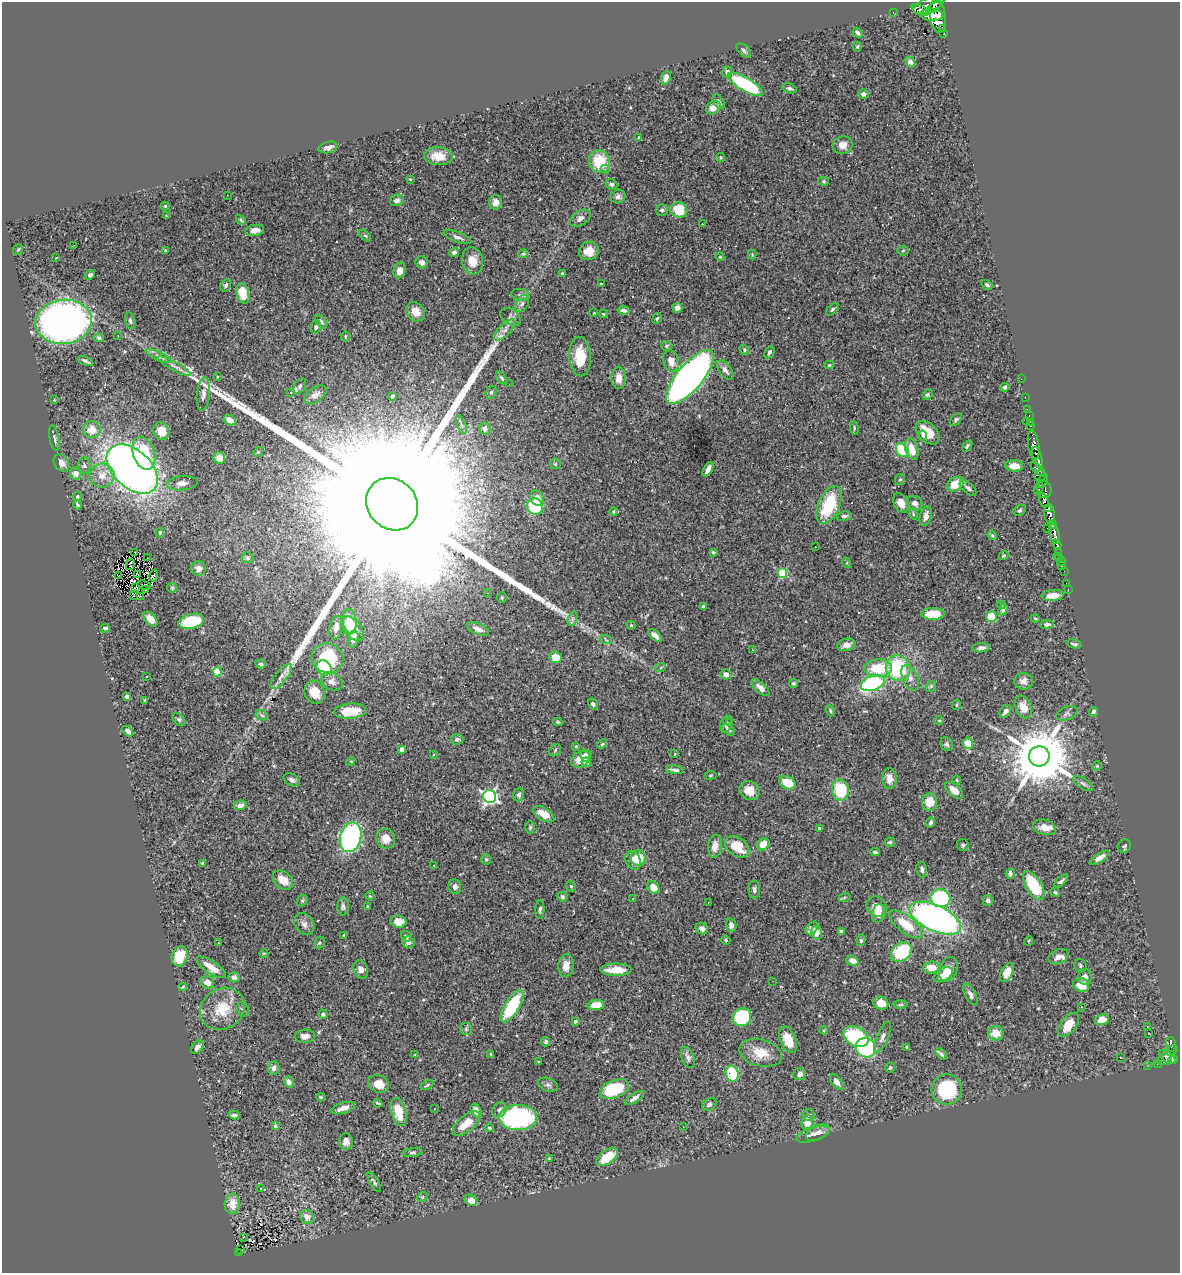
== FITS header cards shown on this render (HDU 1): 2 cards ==
NAXIS1  =                 1178
NAXIS2  =                 1271

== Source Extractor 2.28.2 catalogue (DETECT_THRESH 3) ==
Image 1178 x 1271 px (HDU 1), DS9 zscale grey, 1 PNG px = 1 image px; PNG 1182 x 1275 px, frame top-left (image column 1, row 1271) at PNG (2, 2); each listed source drawn as its Kron ellipse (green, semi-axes under 4 px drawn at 4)
Background 0.803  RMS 0.024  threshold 0.0727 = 3 sigma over >= 5 px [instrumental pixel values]
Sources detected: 451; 2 with non-positive FLUX_AUTO (blend fragments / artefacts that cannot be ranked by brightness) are neither listed nor drawn; the other 449 listed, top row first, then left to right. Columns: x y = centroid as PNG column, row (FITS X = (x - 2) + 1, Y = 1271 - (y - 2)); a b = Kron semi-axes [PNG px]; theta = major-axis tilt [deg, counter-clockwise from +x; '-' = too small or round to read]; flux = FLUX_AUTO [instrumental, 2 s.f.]
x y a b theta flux
929 5 16 7 22 1800
933 8 8 3 29 630
920 10 9 4 -26 270
893 13 3 2 - 13
932 15 11 6 -3 1300
938 16 17 8 -84 2100
943 28 4 3 - 19
858 33 5 3 - 3.8
944 34 3 3 - 63
857 47 5 4 - 1.9
744 50 8 5 -46 3.3
910 62 6 4 -50 5.3
727 72 5 5 - 4.3
666 78 7 4 70 9.3
745 84 20 6 -30 160
790 88 7 5 -16 4.1
863 94 5 5 - 8.4
719 102 8 5 -58 4.6
713 108 8 6 39 13
639 138 4 3 - 2
843 145 10 8 19 13
328 147 9 5 14 7.2
438 156 14 9 -4 24
721 157 4 4 - 1.8
599 162 11 10 - 60
605 169 4 4 - 3.5
410 179 3 3 - 1.4
824 181 5 4 - 2.1
612 184 6 5 - 3.7
227 195 2 2 - 1.1
618 196 7 6 - 5.6
397 200 7 5 22 5.3
495 202 7 6 - 7.9
165 206 4 4 - 1.9
662 210 6 5 - 3.8
679 210 8 7 - 43
166 216 3 2 - 1.3
580 218 11 7 33 8.3
241 220 6 3 -45 2.1
702 224 2 2 - 1.2
254 230 9 5 9 9.5
365 235 7 4 -42 2.4
457 237 15 5 -20 5.8
74 245 3 2 - 3.4
18 249 6 4 52 2
165 251 3 2 - 1.6
589 251 10 9 - 20
903 251 5 5 - 2.3
454 252 5 4 - 4.7
523 254 5 4 - 1.8
752 255 5 4 - 1.7
720 257 4 3 - 1.5
56 258 3 2 - 1.4
472 261 14 10 -81 21
422 262 6 5 - 8
399 270 8 6 71 10
562 273 3 3 - 1.5
90 275 5 4 - 3.7
601 283 3 2 - 1.4
226 285 6 5 - 4.3
987 285 6 4 -29 2.8
243 293 10 6 -75 37
521 295 9 6 -9 4.7
522 303 9 6 59 5.9
677 308 5 5 - 6.8
832 309 7 4 45 3.2
624 311 6 4 -11 5.2
415 312 10 8 -47 20
594 313 3 2 - 1.2
603 314 4 3 - 1.7
511 317 11 7 -35 5
657 318 6 4 61 2.3
130 321 8 5 -78 4.1
63 322 28 22 6 1000
321 322 7 5 -51 5.3
316 327 7 5 79 3.2
505 330 14 6 45 9.4
118 336 3 2 - 2
345 336 5 2 - 1.5
99 338 5 3 - 2.2
667 346 6 4 -14 2.6
744 350 5 4 - 2.2
769 352 6 4 64 3.8
159 356 14 4 -24 6.3
580 356 20 11 -87 41
85 361 8 3 -24 3.9
671 361 11 8 -75 14
829 365 5 3 - 2.2
174 366 19 4 -28 7.8
725 370 11 6 -54 7.5
217 377 3 2 - 1.1
690 377 33 13 50 1200
502 378 7 4 -53 2.9
619 378 11 7 -89 13
1021 379 2 2 - 4.4
509 384 2 2 - 0.89
300 386 8 5 59 4.9
1005 387 4 4 - 3.6
291 392 3 2 - 0.86
491 392 7 5 69 3.3
203 394 17 6 84 8.7
927 394 5 4 - 3.4
315 395 13 7 35 8.5
392 396 4 3 - 2.6
1025 397 3 2 - 15
54 400 4 3 - 1.3
1027 409 2 2 - 9.1
1029 416 3 2 - 14
230 420 6 5 - 15
956 420 7 4 47 3
1026 421 3 3 - 35
1030 422 2 2 - 12
461 425 10 3 -69 3.4
1031 426 3 2 - 26
854 428 7 3 -83 2
485 429 6 5 - 7.1
92 430 8 8 - 21
161 431 9 7 -58 21
928 433 14 9 -44 39
923 435 5 4 - 3.7
54 438 13 4 -79 4.9
1034 445 15 5 -80 790
967 446 6 4 55 3.4
912 449 11 6 -75 22
902 450 7 5 -54 99
258 452 5 4 - 1.6
144 453 17 10 -72 66
219 458 6 5 - 16
1037 458 11 4 -73 510
61 463 9 7 -53 9.1
555 464 5 5 - 2.4
84 466 8 6 89 4.2
1014 466 9 5 -3 18
132 469 30 19 -43 1100
708 469 8 3 59 9.8
1038 469 9 4 -43 280
76 474 6 6 - 11
102 475 12 12 - 19
1040 476 6 5 - 250
900 480 5 5 - 2.4
1042 481 7 5 54 130
182 483 16 7 5 9.9
955 484 9 6 35 33
968 488 10 5 -40 5.1
1039 488 6 3 63 91
1044 490 8 7 - 150
77 496 5 3 - 1.8
537 498 8 6 -61 14
1044 500 7 4 -74 200
901 503 10 7 -65 15
915 503 8 7 - 6.7
392 504 28 24 -46 320000
77 505 4 2 - 2.4
829 505 20 10 65 84
535 506 8 8 - 84
1049 508 3 3 - 320
1020 510 6 5 - 2.7
614 511 4 4 - 2.6
913 514 6 4 -71 2.2
1049 514 10 5 -85 940
844 516 7 4 10 3.9
926 516 10 5 74 12
1053 524 4 3 - 160
1047 528 2 2 - 5.2
160 532 5 4 - 1.7
1055 534 10 5 -74 670
992 535 5 3 - 1.7
1057 545 4 3 - 110
815 547 3 2 - 2.6
135 552 3 2 - 1.6
713 552 4 3 - 2.4
1059 553 3 3 - 74
1003 556 5 4 - 2.3
1058 557 4 2 - 5.6
147 558 2 2 - 1.4
247 558 6 5 - 2.7
1061 561 5 3 - 19
847 563 5 3 - 1.4
130 564 6 2 78 0.02
1062 566 2 2 - 3
198 568 7 7 - 7.4
1064 571 2 2 - 3.9
782 573 5 4 - 100
138 575 2 2 - 1.3
154 575 6 3 71 3.6
119 576 2 2 - 1.2
1066 583 2 2 - 1.5
144 585 7 2 -21 0.3
135 588 4 3 - 0.58
172 588 5 4 - 1.8
1068 589 2 2 - 4
146 590 3 2 - 1.5
487 593 3 2 - 3.6
1053 595 11 5 4 18
134 596 3 2 - 1.7
140 596 3 2 - 3.8
502 598 5 4 - 2.1
1001 605 4 4 - 1.9
703 607 4 3 - 5.7
1003 610 6 4 62 2.8
933 614 11 6 1 38
991 617 5 5 - 41
1035 618 4 3 - 1.4
150 619 9 5 -47 12
572 619 7 4 71 3.7
191 621 13 7 14 80
350 621 12 7 -82 18
1047 624 7 4 7 4.4
631 625 4 4 - 1.9
105 628 5 4 - 3.5
336 628 12 6 78 12
353 629 14 8 -51 47
478 629 11 5 -23 11
655 635 8 4 -41 7.5
353 639 8 5 79 9.4
606 640 6 3 -20 2.4
1074 644 8 4 -14 3.1
846 645 9 6 10 11
981 648 9 4 6 6
752 650 2 2 - 1.4
555 657 6 5 - 21
327 658 16 14 -17 90
261 664 5 4 - 3.2
661 667 5 3 - 2
324 668 8 7 - 120
878 668 14 9 3 59
898 668 13 12 - 120
217 672 4 4 - 67
726 674 5 5 - 7.3
147 676 2 2 - 0.96
281 676 15 6 51 9.7
910 678 13 7 -66 11
1024 681 9 8 - 7.8
332 682 11 8 -29 9.2
794 683 4 4 - 2.7
873 683 12 7 21 230
931 686 6 4 47 2.8
760 688 11 5 -41 10
315 692 12 9 -65 26
127 696 4 3 - 4.4
145 700 3 3 - 2.4
593 704 6 4 -61 3.5
957 705 5 3 - 1.8
1023 707 12 8 -69 20
830 710 6 4 -72 2.6
350 711 16 7 5 41
1005 711 7 5 52 5.2
1093 712 5 4 - 4.1
1067 713 11 6 24 4.9
262 715 7 4 -30 3.1
179 719 8 5 -44 3.5
939 720 5 3 - 1.5
558 722 5 3 - 2.2
730 723 3 2 - 2.2
726 724 9 5 74 4.6
728 730 7 5 -44 4.4
128 731 6 4 -46 5.3
457 739 6 5 - 3.8
968 743 5 5 - 18
602 744 5 3 - 1.6
947 744 7 6 - 3.9
576 746 4 3 - 1.6
402 749 4 4 - 13
555 750 7 5 50 2.9
675 754 3 2 - 2
433 755 4 3 - 1.8
586 755 6 5 - 9
1039 756 10 10 - 13000
580 759 10 7 29 22
351 761 4 3 - 1.5
586 762 5 4 - 8.7
1097 766 4 4 - 1.8
675 770 9 3 -7 4.3
710 775 6 3 8 1.6
889 779 10 7 -87 14
292 780 8 6 -28 6.1
957 780 4 3 - 1.4
787 783 8 6 -27 36
1083 784 11 5 -34 4.6
840 790 10 8 -80 74
954 790 11 6 -42 16
749 791 10 9 - 18
519 795 6 5 - 3.6
490 797 6 6 - 420
929 802 8 7 - 24
240 805 6 5 - 8.3
544 814 12 6 -31 22
930 823 5 4 - 3.6
530 827 6 5 - 2.8
1045 827 11 7 -14 16
820 829 4 3 - 5.5
351 837 15 10 75 290
386 839 10 9 - 17
890 842 5 5 - 3
763 844 6 5 - 24
963 845 6 6 - 3.5
715 846 11 7 82 12
1124 846 7 6 - 2.8
737 847 13 9 -36 40
875 852 5 3 - 3
638 858 8 7 - 30
1099 858 11 4 33 8.7
486 859 5 5 - 2.4
633 860 10 7 -61 12
202 863 3 3 - 2
434 865 3 2 - 2.1
922 870 8 5 -79 4.6
1010 874 5 4 - 6.4
283 880 11 8 -39 19
1061 881 8 3 42 3.7
1034 885 16 8 -58 75
571 886 5 4 - 2
455 887 7 6 - 5.6
653 887 7 5 -50 16
754 889 9 6 -89 4.6
1055 892 5 4 - 2.1
370 896 4 4 - 1.6
562 897 5 4 - 3.5
844 898 6 4 21 2.1
940 898 10 9 - 200
633 899 2 2 - 1.2
988 900 5 5 - 5.4
302 901 6 5 - 2.5
708 902 3 2 - 1.7
367 906 4 2 - 1.5
877 906 10 9 - 19
343 907 9 5 87 4.3
540 910 9 4 88 4.4
878 913 9 6 75 13
935 918 28 13 -25 740
398 921 8 6 -9 18
304 924 12 9 -55 8.1
906 924 20 8 -37 45
731 925 7 5 -78 6.8
702 928 6 5 - 7.2
812 928 7 5 43 6.7
841 931 4 4 - 4.3
817 932 7 5 -83 9
344 935 4 3 - 1.8
406 936 6 4 -38 4.1
726 940 4 4 - 1.9
861 940 5 4 - 2.5
1028 941 5 3 - 1.4
320 942 6 5 - 2.8
408 942 6 5 - 5.3
218 943 2 2 - 0.99
901 952 11 8 41 100
264 953 4 3 - 1.3
180 956 10 7 69 39
1058 957 10 7 24 9
852 960 6 4 -18 12
1080 965 7 6 - 3.6
566 966 11 7 86 14
211 967 17 6 -34 22
931 968 8 6 6 24
361 969 9 7 -66 11
948 969 13 9 68 30
616 970 15 6 0 29
1007 972 10 6 63 20
943 975 10 6 31 12
234 977 6 5 - 6.1
1085 977 8 6 -88 9.1
773 981 2 2 - 1.8
207 982 7 6 - 13
1081 985 8 6 -21 21
183 987 4 3 - 1.8
970 994 12 5 -63 6.5
881 1003 7 6 - 20
596 1005 8 5 5 32
900 1005 7 3 1 1.9
512 1006 18 7 58 98
1082 1007 2 2 - 1.1
222 1009 23 20 34 47
243 1009 7 5 -52 3.2
323 1014 4 4 - 4.1
742 1017 9 8 - 110
1102 1020 7 5 11 18
575 1021 3 3 - 5
1068 1025 14 7 54 27
1147 1027 3 2 - 8.1
466 1029 6 6 - 3.2
824 1030 4 4 - 1.7
996 1033 8 7 - 24
1148 1034 3 2 - 1.7
305 1036 10 6 2 9.5
856 1037 13 9 -28 140
882 1037 17 5 67 7.6
788 1040 14 8 -68 23
546 1042 4 4 - 3.6
1171 1044 7 5 -76 110
197 1047 7 5 50 6.6
907 1047 3 3 - 1.6
866 1048 10 9 - 170
1172 1050 6 3 36 69
761 1053 22 13 -15 32
491 1054 3 3 - 1.9
941 1054 7 4 -45 3.6
415 1055 3 3 - 1.8
688 1057 11 6 -68 7.1
1168 1057 9 5 -38 210
1120 1058 2 2 - 1.4
1164 1060 7 5 8 190
1173 1060 5 3 - 210
539 1062 3 2 - 1.8
1158 1064 4 3 - 22
1148 1066 2 2 - 4.6
890 1067 5 5 - 2.3
274 1068 6 6 - 6.7
732 1074 8 6 -74 78
800 1074 6 5 - 6.6
289 1082 6 4 -75 7.3
837 1082 9 5 -56 8.2
378 1084 11 8 -20 18
427 1085 7 3 32 2.1
548 1085 10 6 -24 5.3
614 1089 15 8 22 100
947 1089 15 15 - 96
321 1097 4 3 - 1.9
634 1098 11 4 34 7.5
378 1103 5 3 - 1.9
709 1104 8 6 33 3.9
343 1108 12 5 17 12
434 1109 2 2 - 0.96
499 1110 8 6 54 5.5
476 1111 7 5 -63 9.5
399 1112 14 7 -75 35
234 1115 5 4 - 4.9
809 1115 6 6 - 3.7
518 1117 19 12 0 300
466 1123 17 8 40 25
807 1123 8 5 -89 23
275 1126 4 4 - 4
683 1127 2 2 - 1.5
489 1128 4 3 - 1.8
818 1133 12 7 25 10
813 1134 17 7 17 11
346 1141 8 7 - 11
412 1152 10 4 7 3.6
607 1157 12 6 35 40
549 1159 3 2 - 1.7
374 1182 11 3 -59 3.1
261 1189 3 2 - 1.3
422 1197 5 4 - 1.8
471 1200 6 5 - 18
232 1204 10 7 86 21
307 1217 7 6 - 12
243 1237 3 2 - 4.3
240 1250 4 2 - 2.8
239 1253 4 3 - 15
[2 non-positive-flux detections neither listed nor drawn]